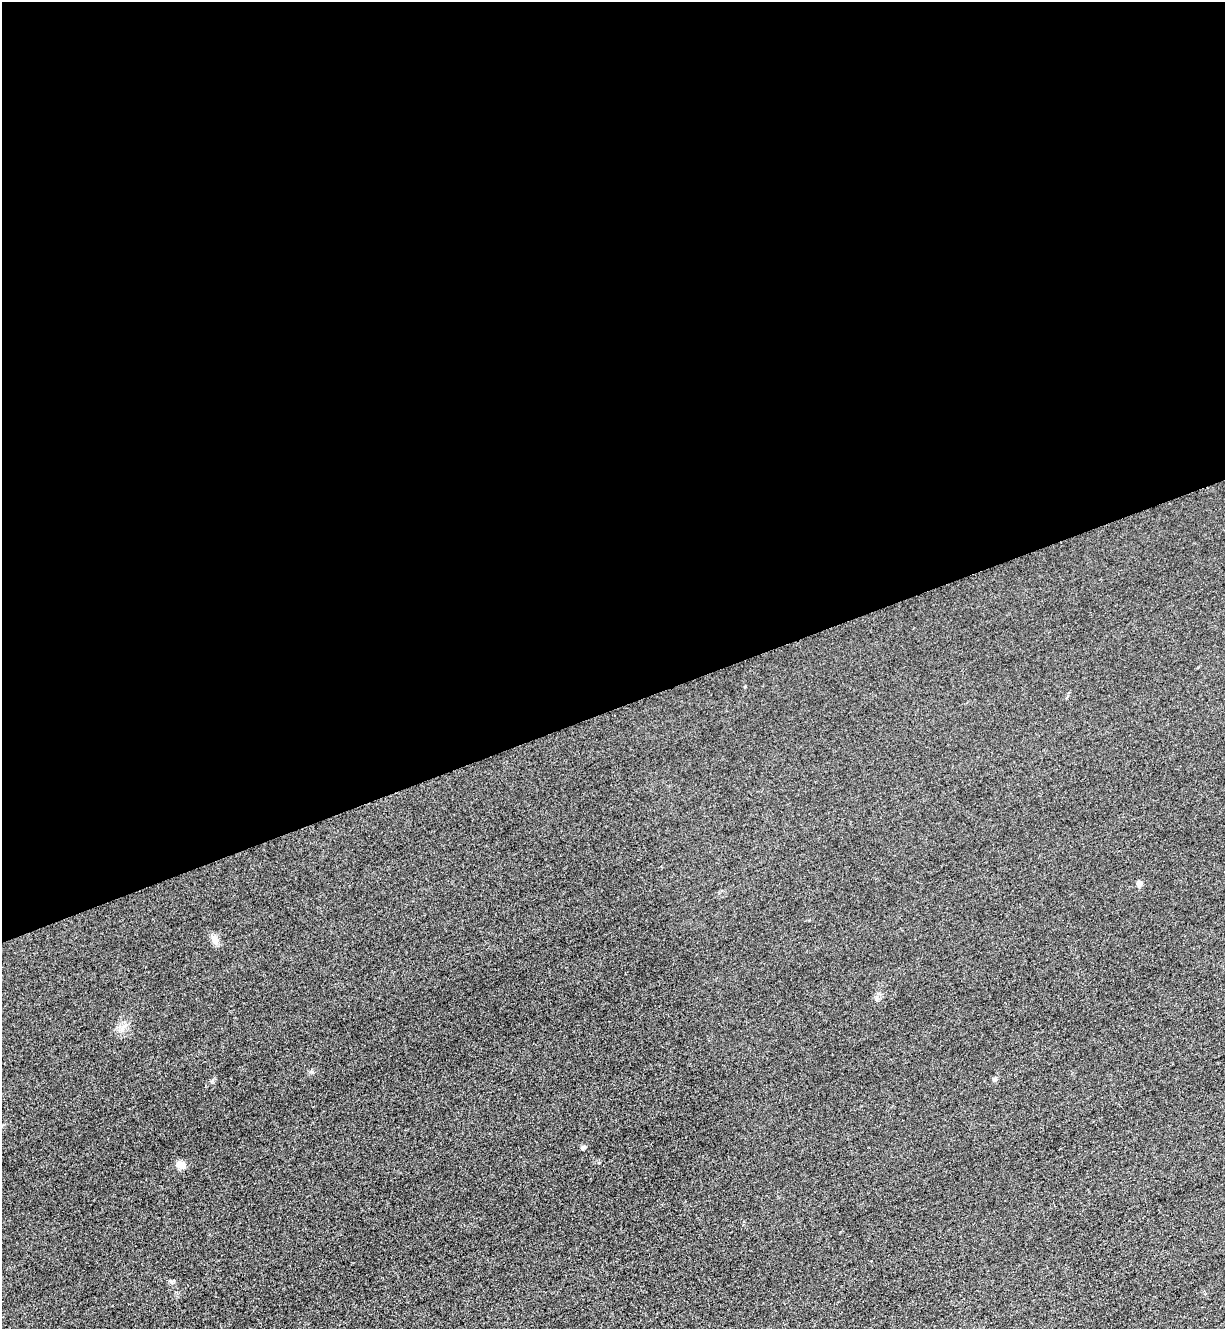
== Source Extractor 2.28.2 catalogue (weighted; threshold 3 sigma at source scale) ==
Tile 2 of 4 x 4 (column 2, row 1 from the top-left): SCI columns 1516-2738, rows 4010-5336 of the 5349 x 5365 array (HDU 1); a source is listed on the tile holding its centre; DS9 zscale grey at full resolution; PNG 1227 x 1331 px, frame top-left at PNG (2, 2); no overlay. Shown black and unused: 53% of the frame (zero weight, under 3 of 4 exposures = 3% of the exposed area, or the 3 px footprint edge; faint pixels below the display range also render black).
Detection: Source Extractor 2.28.2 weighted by HDU 2 'WHT'; one run over the whole footprint, this tile lists its part. Background 0.0587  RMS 0.017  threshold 0.0753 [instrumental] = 3 sigma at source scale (4.5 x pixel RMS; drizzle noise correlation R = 1.50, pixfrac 1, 0.05/0.05 arcsec/px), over >= 5 px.
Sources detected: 7; all 7 listed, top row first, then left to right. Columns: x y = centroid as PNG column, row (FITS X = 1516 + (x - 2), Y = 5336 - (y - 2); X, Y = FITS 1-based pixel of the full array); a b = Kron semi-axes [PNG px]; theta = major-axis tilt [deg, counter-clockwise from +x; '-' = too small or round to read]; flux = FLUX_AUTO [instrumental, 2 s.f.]
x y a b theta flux
745 686 4 3 - 1.5
1139 884 7 5 -89 7.1
214 939 13 8 -63 10
122 1029 11 6 47 7.9
994 1079 6 6 - 3.7
583 1147 7 5 46 2.8
180 1165 11 8 -21 13